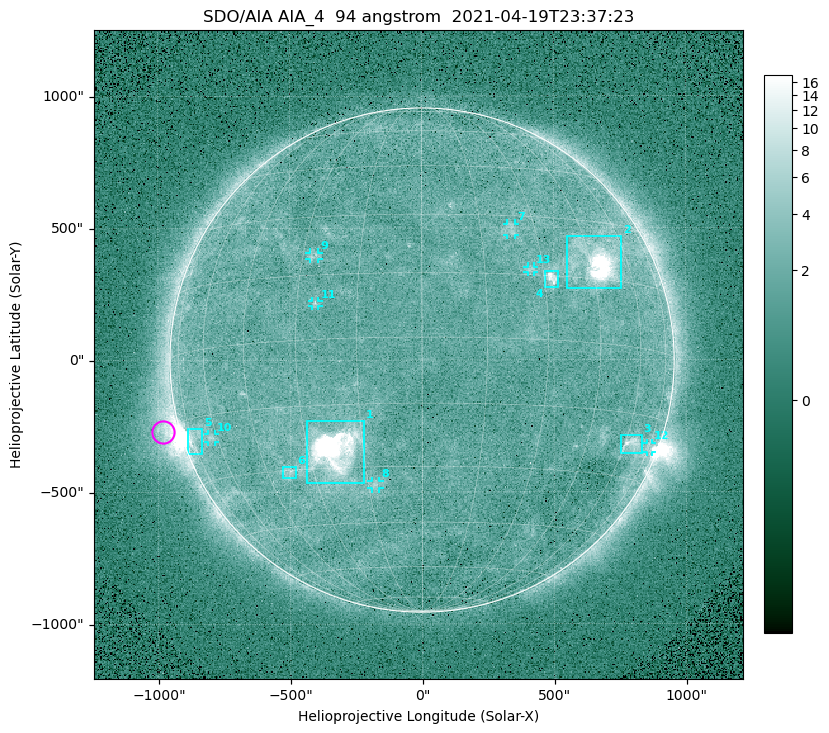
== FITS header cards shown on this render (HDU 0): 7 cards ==
TELESCOP= 'SDO/AIA '
INSTRUME= 'AIA_4   '
WAVELNTH=                   94
WAVEUNIT= 'angstrom'
DATE-OBS= '2021-04-19T23:37:23.12'
CTYPE1  = 'HPLN-TAN'
CTYPE2  = 'HPLT-TAN'

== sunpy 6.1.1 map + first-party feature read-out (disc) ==
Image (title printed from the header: SDO/AIA AIA_4  94 angstrom  2021-04-19T23:37:23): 512 x 512 px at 4.8 arcsec/px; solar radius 955 arcsec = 199 px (full disc in frame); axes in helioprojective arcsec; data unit not stated in the header (colour bar unlabelled)
Orientation: roll -0.138 deg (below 1 deg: not rotated)
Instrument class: DISC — disc imager (sunpy class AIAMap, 94 A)
Bright regions (active regions / flare kernels): reference = the median radial profile (limb darkening/brightening removed); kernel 5 px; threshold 5 sigma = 2.54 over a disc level ~1.77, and >= 1.15x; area >= 9 px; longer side >= 5 px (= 24 arcsec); searched inside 0.97 R_sun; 13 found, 13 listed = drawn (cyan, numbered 1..; 7 of them under ~33 arcsec drawn as corner ticks so the feature stays visible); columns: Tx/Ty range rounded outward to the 10 arcsec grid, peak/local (2 s.f.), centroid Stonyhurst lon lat
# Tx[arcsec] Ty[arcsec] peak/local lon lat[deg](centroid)
1 -440..-220 -470..-230 907 -23 -26
2 550..760 270..470 64 +47 +19
3 750..830 -360..-280 4.6 +64 -22
4 460..520 270..340 6.8 +32 +14
5 -890..-830 -360..-260 6.3 -73 -19
6 -530..-480 -450..-400 3 -38 -30
7 320..360 470..520 2.8 +23 +26
8 -190..-160 -490..-450 3.1 -13 -34
9 -430..-390 380..410 3 -27 +20
10 -810..-780 -310..-280 3 -63 -20
11 -420..-390 200..230 3 -25 +8
12 850..870 -350..-310 3 +75 -22
13 400..430 330..360 2.7 +27 +16
Off-limb structures (1.02-1.3 R_sun): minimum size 50 px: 5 found; the strongest spans PA ~90..115 deg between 1.02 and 1.21 R_sun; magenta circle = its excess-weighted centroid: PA ~105 deg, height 1.07 R_sun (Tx ~-980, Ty ~-270 arcsec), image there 4.3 x the reference